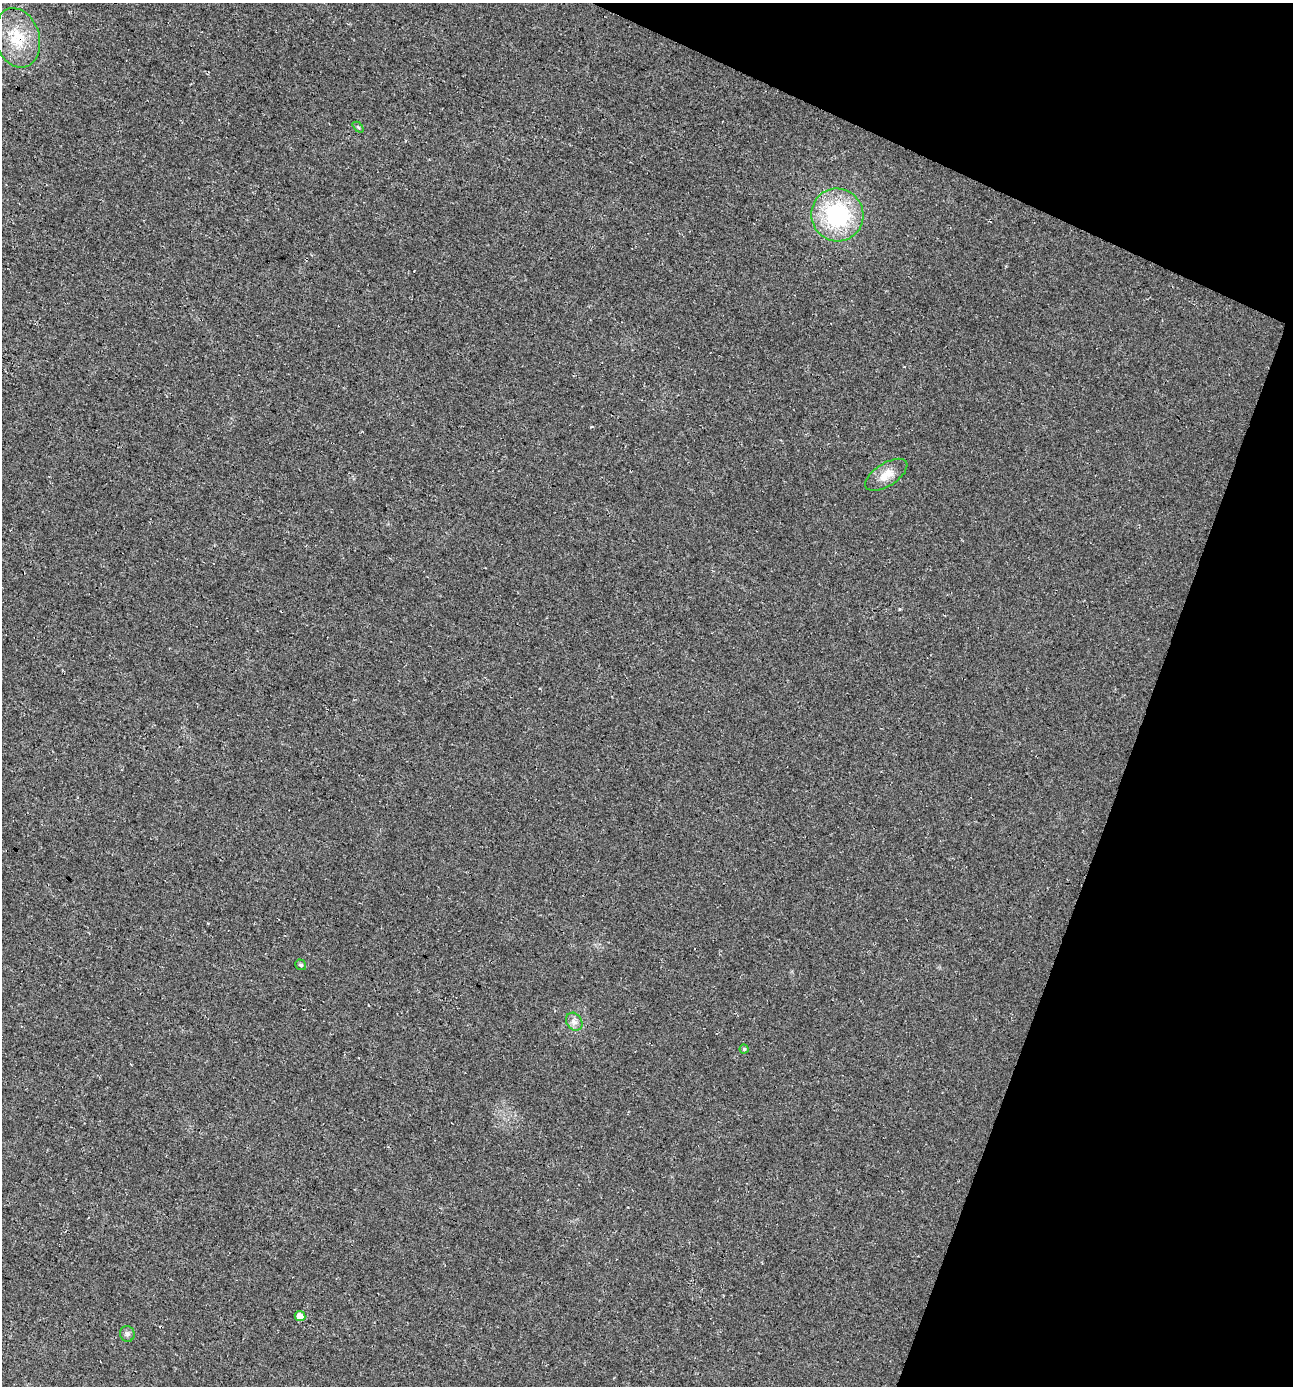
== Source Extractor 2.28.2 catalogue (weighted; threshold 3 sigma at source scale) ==
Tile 8 of 4 x 4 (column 4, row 2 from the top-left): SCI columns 4134-5424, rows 2801-4184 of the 5751 x 5592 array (HDU 1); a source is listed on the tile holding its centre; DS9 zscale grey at full resolution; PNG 1295 x 1388 px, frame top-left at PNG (2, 3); each listed source drawn as its Kron ellipse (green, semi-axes under 4 px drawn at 4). Shown black and unused: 18% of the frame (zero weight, under 3 of 4 exposures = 5% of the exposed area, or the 3 px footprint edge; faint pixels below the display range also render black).
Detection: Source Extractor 2.28.2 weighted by HDU 2 'WHT'; one run over the whole footprint, this tile lists its part. Background 0.0184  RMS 0.0068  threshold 0.0304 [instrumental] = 3 sigma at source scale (4.5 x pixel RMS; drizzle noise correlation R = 1.50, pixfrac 1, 0.0396/0.0396 arcsec/px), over >= 5 px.
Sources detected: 9; all 9 listed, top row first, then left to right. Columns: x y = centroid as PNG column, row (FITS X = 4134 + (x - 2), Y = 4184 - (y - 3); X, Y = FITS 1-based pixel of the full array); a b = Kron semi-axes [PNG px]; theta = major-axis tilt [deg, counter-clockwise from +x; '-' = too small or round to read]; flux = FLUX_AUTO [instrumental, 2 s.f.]
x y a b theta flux
17 38 30 22 -74 24
358 127 6 4 -45 0.86
837 215 26 26 - 64
886 475 24 11 33 9
301 965 5 5 - 1.4
574 1022 9 7 -55 3.1
744 1049 4 4 - 1.1
300 1316 5 5 - 5.2
127 1334 8 7 - 2.3
Overlapping masked pixels (flux is a lower limit): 1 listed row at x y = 17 38